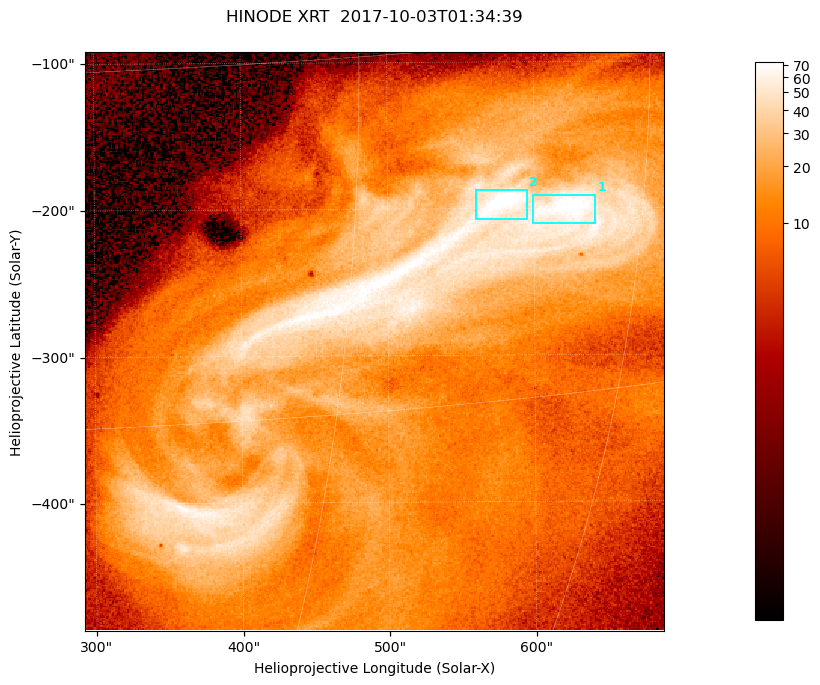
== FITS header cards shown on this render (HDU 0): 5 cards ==
TELESCOP= 'HINODE  '           /
INSTRUME= 'XRT     '           /
DATE_OBS= '2017-10-03T01:34:39.318' /
CTYPE1  = 'Solar-X '           /
CTYPE2  = 'Solar-Y '           /

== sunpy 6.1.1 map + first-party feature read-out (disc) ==
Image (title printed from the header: HINODE XRT  2017-10-03T01:34:39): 384 x 384 px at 1.03 arcsec/px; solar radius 958 arcsec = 932 px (partial field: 5.4% of the solar disc is inside the frame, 100% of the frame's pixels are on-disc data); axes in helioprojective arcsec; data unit not stated in the header (colour bar unlabelled)
Orientation: roll -0.357 deg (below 1 deg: not rotated)
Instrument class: DISC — disc imager (sunpy class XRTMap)
Bright regions (active regions / flare kernels): reference = the on-disc median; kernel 3 px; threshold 5 sigma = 49.1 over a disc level ~11.6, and >= 1.15x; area >= 147 px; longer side >= 5 px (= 5.1 arcsec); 2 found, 2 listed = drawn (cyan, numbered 1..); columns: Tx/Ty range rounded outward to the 5 arcsec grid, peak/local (2 s.f.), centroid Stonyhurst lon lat
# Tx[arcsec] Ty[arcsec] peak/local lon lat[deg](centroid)
1 595..645 -215..-190 6.7 +41 -7
2 560..595 -210..-185 8.1 +37 -7